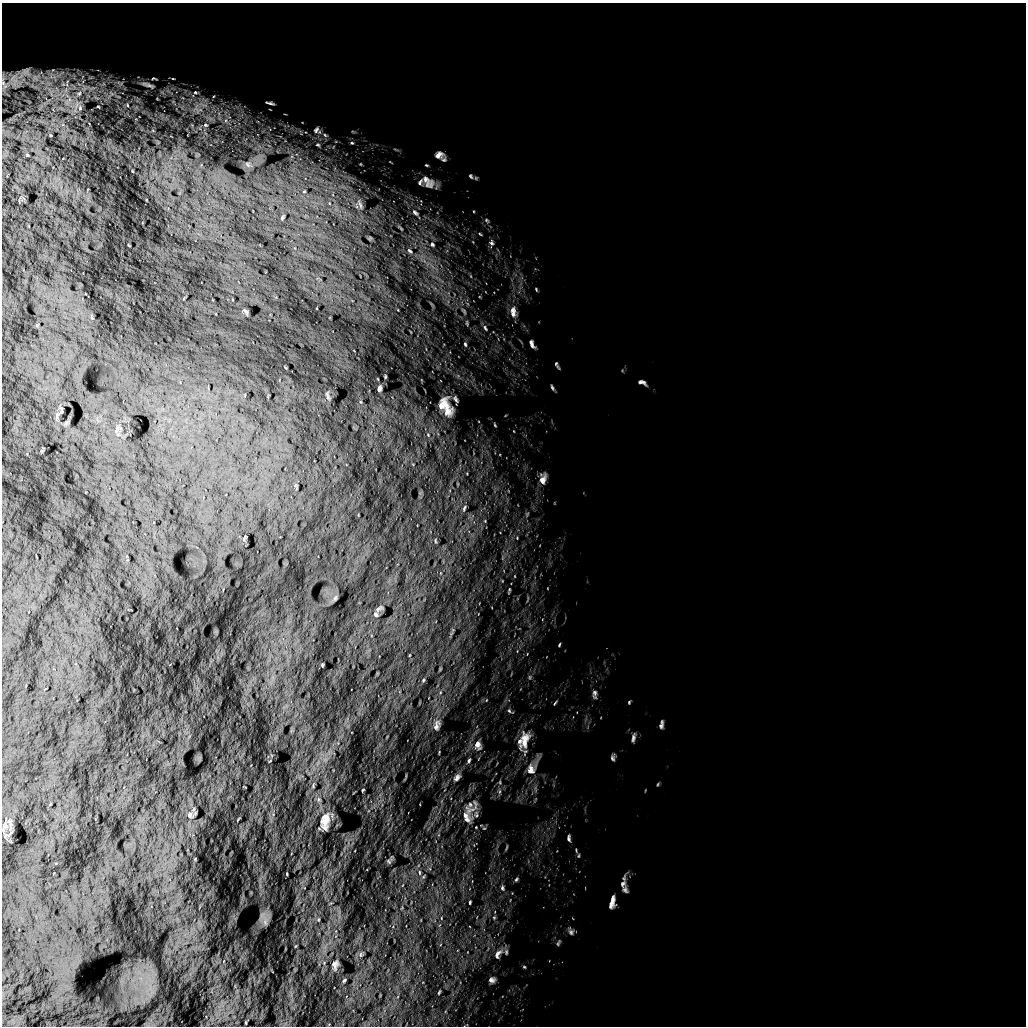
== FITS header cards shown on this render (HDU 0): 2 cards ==
NAXIS1  =                 1024 /
NAXIS2  =                 1024 /

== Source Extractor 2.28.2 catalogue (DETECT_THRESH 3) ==
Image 1024 x 1024 px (HDU 0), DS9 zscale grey, 1 PNG px = 1 image px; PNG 1028 x 1028 px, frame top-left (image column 1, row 1024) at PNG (2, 3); no overlay
Background 5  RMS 730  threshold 2180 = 3 sigma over >= 5 px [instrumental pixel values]
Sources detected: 112; all 112 listed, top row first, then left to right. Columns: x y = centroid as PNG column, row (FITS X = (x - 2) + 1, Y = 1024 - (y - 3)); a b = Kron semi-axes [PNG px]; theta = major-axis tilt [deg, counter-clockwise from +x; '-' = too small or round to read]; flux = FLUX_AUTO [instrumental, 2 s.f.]
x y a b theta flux
154 78 5 2 - 5.7e+04
173 79 4 3 - 3.9e+04
148 85 20 5 -18 2.3e+05
196 92 8 6 -12 1.8e+05
79 93 6 5 - 8.7e+04
214 96 5 3 - 5.4e+04
270 103 9 3 -13 1.2e+05
127 105 5 3 - 4.8e+04
98 106 3 2 - 3.5e+04
80 108 7 5 -80 1.1e+05
197 109 19 14 -41 1.1e+06
226 120 6 4 71 1.0e+05
205 125 7 5 -14 1.2e+05
316 130 8 5 58 1.1e+05
325 135 7 4 -45 7.9e+04
352 143 5 4 - 6.5e+04
439 155 10 7 -2 2.8e+05
444 160 7 6 - 9.2e+04
247 164 7 3 -71 5.4e+04
361 164 5 3 - 3.5e+04
427 165 5 3 - 5.2e+04
471 176 8 5 -59 1.0e+05
420 182 10 5 63 1.3e+05
428 182 20 12 -44 5.9e+05
304 191 5 3 - 4.0e+04
360 204 17 5 -70 2.2e+05
415 213 13 7 -43 2.5e+05
282 218 7 5 61 8.4e+04
487 220 8 5 -49 9.7e+04
401 228 8 3 -45 6.6e+04
480 234 5 3 - 5.1e+04
491 243 9 6 -88 1.5e+05
432 244 9 7 -61 1.9e+05
410 251 10 6 -40 1.7e+05
536 289 5 3 - 5.1e+04
464 311 8 4 -55 8.2e+04
246 312 8 3 -45 9.0e+04
513 312 17 8 -89 4.2e+05
467 323 8 3 -90 6.2e+04
485 328 9 4 -58 1.1e+05
465 344 7 4 -77 8.8e+04
532 344 11 5 -68 1.9e+05
557 365 10 3 -61 9.4e+04
385 377 3 2 - 4.0e+04
642 382 9 5 -19 1.7e+05
552 387 8 4 -66 8.8e+04
380 388 6 3 82 1.1e+05
327 396 10 3 -71 9.0e+04
455 399 8 4 -62 1.2e+05
446 407 18 9 -61 7.8e+05
57 415 11 5 82 1.1e+05
495 425 6 3 -66 5.6e+04
543 479 16 9 80 4.0e+05
464 508 9 4 71 9.4e+04
517 538 4 4 - 4.1e+04
435 541 6 3 -81 5.3e+04
509 590 11 3 79 7.3e+04
335 598 8 4 65 8.7e+04
379 608 13 5 36 1.5e+05
376 614 7 6 - 1.1e+05
559 645 5 3 - 5.5e+04
322 665 3 2 - 4.6e+04
530 677 6 4 90 7.8e+04
423 680 5 4 - 5.0e+04
595 694 14 6 -87 2.1e+05
629 702 4 4 - 5.1e+04
555 703 7 2 59 5.6e+04
510 711 11 5 -28 1.4e+05
661 724 10 4 80 1.5e+05
437 725 17 10 75 4.1e+05
633 737 11 5 79 1.6e+05
525 740 32 14 73 1.2e+06
520 741 10 7 53 2.2e+05
478 745 16 12 -79 5.6e+05
613 758 8 5 83 1.2e+05
469 760 9 5 65 1.4e+05
531 769 19 14 62 7.4e+05
457 777 13 8 49 2.9e+05
500 782 7 4 -72 1.0e+05
658 784 5 3 - 4.6e+04
313 786 8 5 73 9.0e+04
363 790 4 2 - 4.8e+04
470 810 31 13 31 8.9e+05
190 815 10 8 -66 1.9e+05
466 817 23 16 -62 9.3e+05
325 822 27 13 78 8.6e+05
4 826 10 7 38 2.0e+05
569 838 8 5 -83 1.2e+05
506 848 7 3 71 5.7e+04
579 856 7 3 81 5.6e+04
389 861 7 5 -48 8.6e+04
419 872 7 4 -89 8.3e+04
287 874 3 2 - 3.5e+04
516 879 7 4 51 8.5e+04
623 884 13 8 58 2.3e+05
502 888 8 5 -82 1.2e+05
625 890 10 6 -67 1.5e+05
470 902 4 3 - 5.5e+04
612 902 14 6 79 3.4e+05
494 918 5 5 - 7.4e+04
318 919 5 3 - 5.5e+04
265 921 15 7 -89 2.8e+05
571 932 9 7 -72 1.6e+05
558 943 9 4 59 8.0e+04
506 952 9 5 82 1.3e+05
361 954 8 6 89 1.3e+05
498 954 17 9 59 4.0e+05
335 965 16 9 76 3.0e+05
524 967 5 4 - 5.6e+04
344 980 7 4 39 8.9e+04
492 980 9 7 6 2.0e+05
439 992 4 2 - 5.3e+04